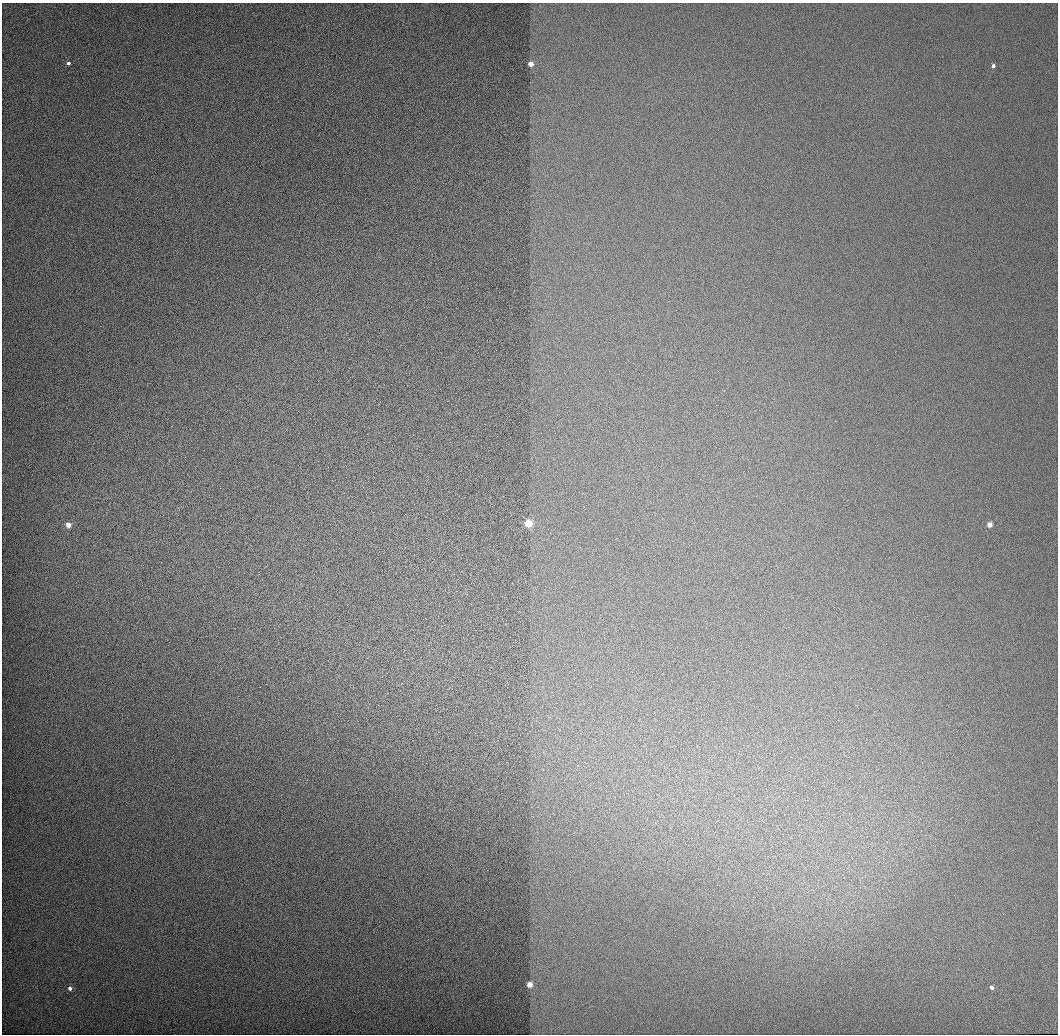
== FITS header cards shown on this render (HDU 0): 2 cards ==
NAXIS1  =                 1056 / Length of Axis 1 (Serial)
NAXIS2  =                 1032 / Length of Axis 2 (Parallel)

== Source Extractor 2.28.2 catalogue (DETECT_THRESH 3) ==
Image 1056 x 1032 px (HDU 0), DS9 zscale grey, 1 PNG px = 1 image px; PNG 1060 x 1036 px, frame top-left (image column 1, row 1032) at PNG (2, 3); no overlay
Background 519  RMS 3.5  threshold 10.4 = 3 sigma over >= 5 px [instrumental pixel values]
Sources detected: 9; all 9 listed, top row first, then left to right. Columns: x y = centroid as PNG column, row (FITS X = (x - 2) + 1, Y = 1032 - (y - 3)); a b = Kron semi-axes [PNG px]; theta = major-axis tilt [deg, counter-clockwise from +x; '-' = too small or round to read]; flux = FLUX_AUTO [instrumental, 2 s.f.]
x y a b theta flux
68 63 3 3 - 3000
531 64 3 3 - 13000
993 66 3 3 - 2700
528 524 3 3 - 66000
68 525 3 3 - 18000
989 525 3 3 - 16000
529 985 3 3 - 22000
70 988 3 3 - 3400
992 988 4 3 - 2800